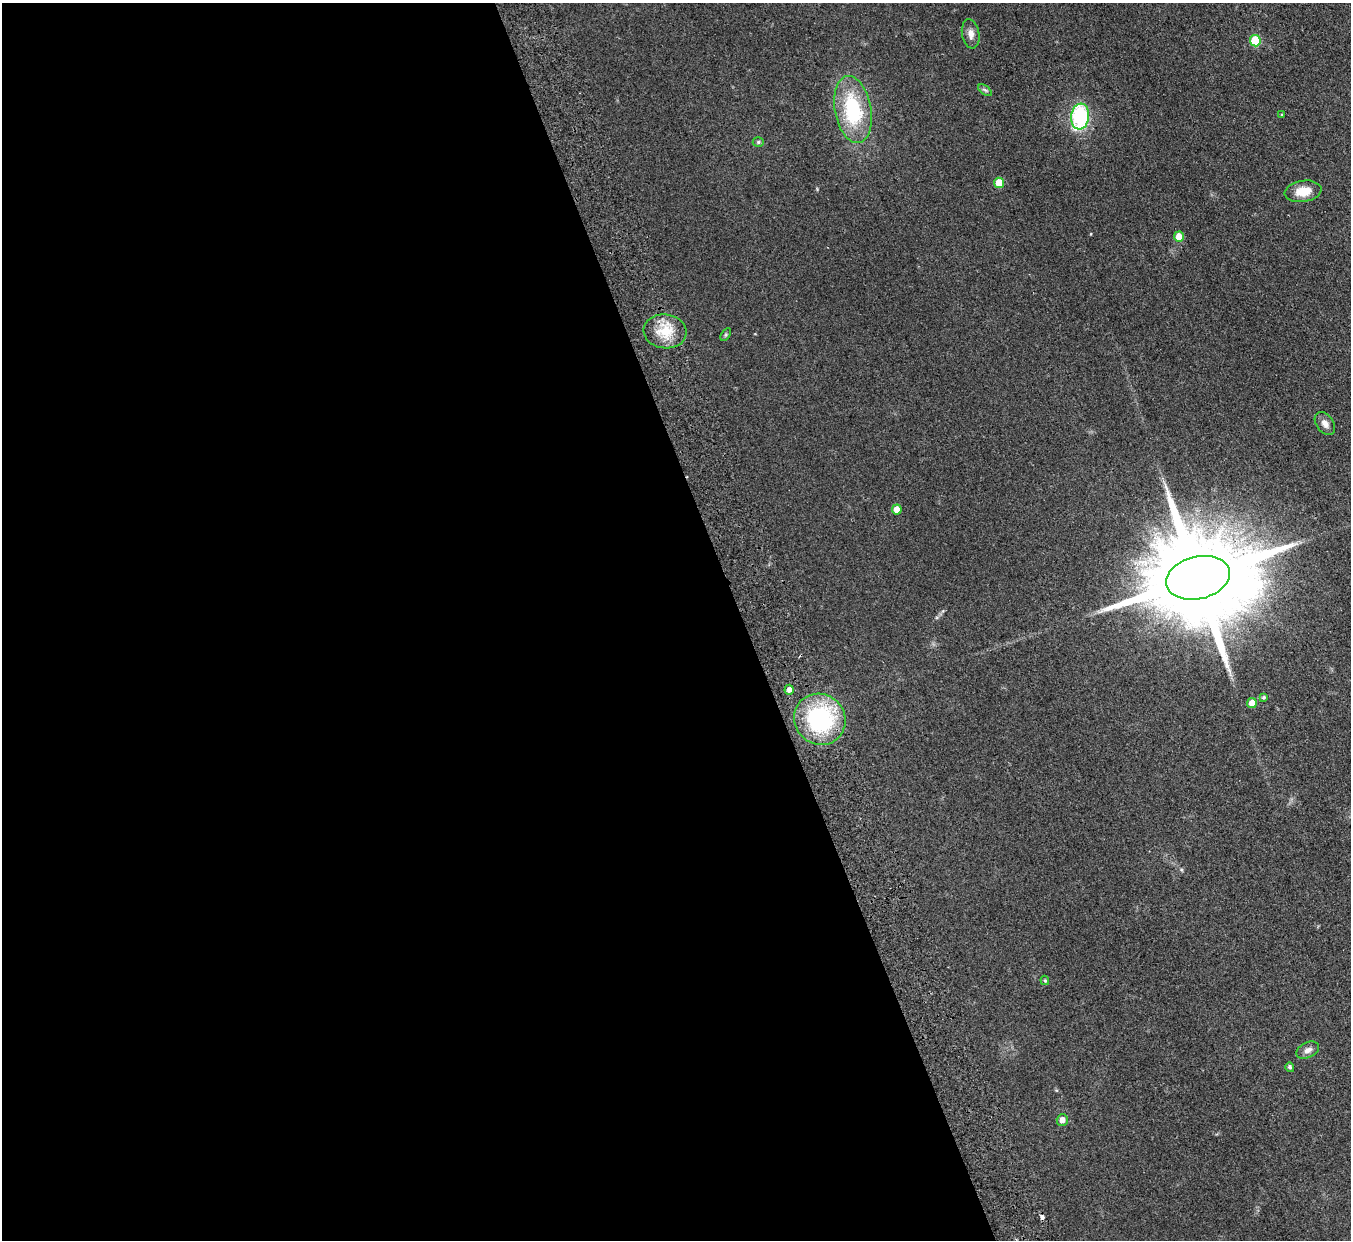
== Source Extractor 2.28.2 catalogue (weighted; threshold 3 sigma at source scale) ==
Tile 9 of 4 x 4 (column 1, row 3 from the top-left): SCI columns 55-1403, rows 1537-2774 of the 5506 x 5424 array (HDU 1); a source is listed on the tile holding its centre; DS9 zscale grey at full resolution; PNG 1353 x 1242 px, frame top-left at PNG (2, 3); each listed source drawn as its Kron ellipse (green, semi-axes under 4 px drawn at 4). Shown black and unused: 55% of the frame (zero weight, under 2 of 3 exposures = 3% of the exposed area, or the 3 px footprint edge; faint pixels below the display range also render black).
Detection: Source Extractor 2.28.2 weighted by HDU 2 'WHT'; one run over the whole footprint, this tile lists its part. Background 0.0678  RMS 0.0077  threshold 0.0345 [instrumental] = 3 sigma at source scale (4.5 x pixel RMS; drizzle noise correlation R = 1.50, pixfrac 1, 0.05/0.05 arcsec/px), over >= 5 px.
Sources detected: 24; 1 cosmic-ray / hot-pixel residue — neither listed nor drawn; the other 23 listed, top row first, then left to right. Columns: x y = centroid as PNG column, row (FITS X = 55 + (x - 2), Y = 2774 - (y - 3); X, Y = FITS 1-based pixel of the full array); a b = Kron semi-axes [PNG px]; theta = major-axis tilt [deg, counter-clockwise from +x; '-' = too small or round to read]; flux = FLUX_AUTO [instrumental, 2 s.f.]
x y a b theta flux
971 34 15 8 -80 5.1
1255 41 5 5 - 32
985 90 8 4 -36 1.4
853 110 34 18 -79 58
1282 114 3 3 - 0.79
1080 117 13 9 83 67
758 142 5 5 - 1.1
999 183 5 5 - 16
1303 191 18 10 9 13
1179 237 5 5 - 11
665 331 21 17 -7 21
726 334 7 4 59 1.1
1325 424 13 8 -53 4.4
897 509 5 5 - 7
1198 578 32 21 14 23000
789 690 5 4 - 3.6
1264 697 4 3 - 1.1
1252 703 5 5 - 8.5
820 719 26 25 - 89
1045 980 5 4 - 0.91
1308 1050 12 7 26 4.1
1290 1067 5 4 - 1.7
1062 1120 5 5 - 5.2